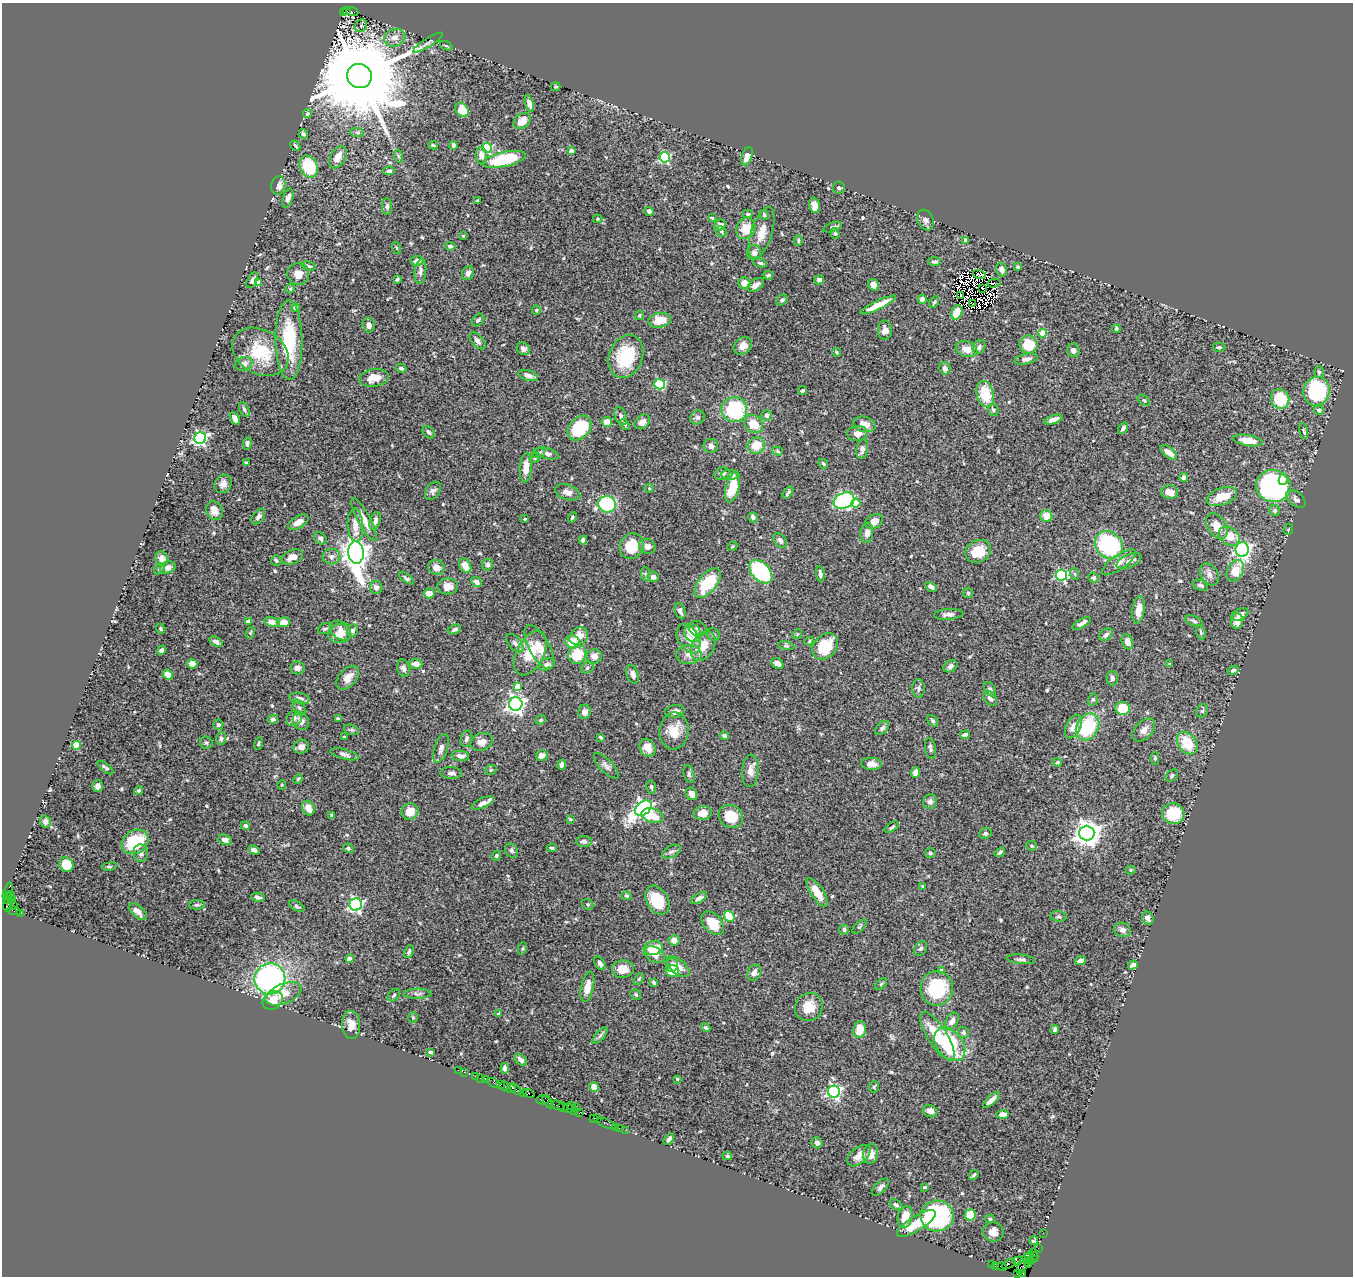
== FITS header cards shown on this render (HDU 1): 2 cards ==
NAXIS1  =                 1351
NAXIS2  =                 1274

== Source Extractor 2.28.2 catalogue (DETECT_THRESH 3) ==
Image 1351 x 1274 px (HDU 1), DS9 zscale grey, 1 PNG px = 1 image px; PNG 1355 x 1278 px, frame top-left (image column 1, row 1274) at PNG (2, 3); each listed source drawn as its Kron ellipse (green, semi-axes under 4 px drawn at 4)
Background 1.11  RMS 0.043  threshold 0.129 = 3 sigma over >= 5 px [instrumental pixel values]
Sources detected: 589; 14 with non-positive FLUX_AUTO (blend fragments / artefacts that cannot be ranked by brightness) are neither listed nor drawn; of the other 575, the 500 brightest by FLUX_AUTO listed and drawn (75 fainter detections omitted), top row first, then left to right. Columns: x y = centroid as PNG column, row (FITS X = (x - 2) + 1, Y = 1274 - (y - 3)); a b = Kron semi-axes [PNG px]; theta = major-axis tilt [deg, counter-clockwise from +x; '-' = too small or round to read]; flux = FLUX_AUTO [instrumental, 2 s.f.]
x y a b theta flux
347 11 3 2 - 120
343 12 3 3 - 140
352 12 6 3 -21 310
361 26 7 6 - 5.4
395 38 11 8 23 22
428 43 17 3 32 7.7
446 46 6 3 -22 4
359 76 12 12 - 79000
556 87 5 4 - 4.4
529 104 8 4 -73 13
462 110 8 6 -52 46
307 114 4 4 - 5.7
522 121 9 7 39 31
357 132 7 4 -2 5.9
303 134 5 4 - 6.8
433 145 4 3 - 4.3
453 145 4 3 - 9.9
295 146 5 3 - 4.5
487 148 5 5 - 180
571 151 4 4 - 14
481 155 8 6 -83 18
398 156 6 4 -72 4.3
747 156 9 5 71 27
338 157 12 7 60 31
665 157 5 5 - 250
504 159 22 7 12 170
309 167 11 8 -63 160
389 171 5 4 - 6.7
278 185 9 7 77 25
839 187 6 6 - 7.6
288 198 10 5 73 12
477 201 3 2 - 3.3
814 205 8 5 -77 22
387 206 8 5 -88 7.2
649 211 5 4 - 9.9
748 214 5 4 - 3.9
764 215 5 4 - 5.3
712 218 4 4 - 3.4
597 219 5 4 - 3.3
925 220 11 7 -66 12
720 225 6 5 - 11
833 227 10 4 20 6.7
746 229 11 9 63 53
721 231 5 5 - 5.9
762 233 27 10 72 44
835 233 5 4 - 4.9
463 236 4 3 - 3.6
798 240 5 4 - 4.2
966 240 4 3 - 12
450 246 5 4 - 7.6
397 248 6 4 -70 3.6
754 253 7 7 - 13
417 261 6 4 6 16
934 262 6 4 -5 6.2
760 263 7 4 -16 5.3
309 266 8 4 -13 5.4
1017 267 4 4 - 5.4
1002 270 7 5 -75 14
420 271 12 5 83 12
468 273 7 6 - 9.9
298 274 11 11 - 24
979 274 7 2 -14 5.1
768 275 5 3 - 4.6
397 279 3 3 - 4
252 280 9 4 63 7.4
819 280 5 4 - 8.3
259 283 4 4 - 30
744 283 6 5 - 32
994 283 6 2 10 9.9
756 285 9 5 36 18
873 285 6 5 - 20
982 288 3 2 - 5.2
290 289 5 4 - 3.4
960 295 3 2 - 11
922 299 4 4 - 18
782 300 6 5 - 7.2
934 302 6 3 59 4.4
973 303 3 2 - 4.1
878 305 19 4 26 42
296 308 4 4 - 9.6
536 310 4 4 - 3.8
957 312 7 5 67 46
639 315 5 4 - 4.1
478 320 7 5 44 6.3
660 320 11 7 11 48
369 325 7 6 - 15
1116 329 4 4 - 4.6
885 330 9 7 -90 21
1042 333 4 4 - 66
289 340 40 13 -89 170
478 341 10 5 -49 11
1028 345 9 9 - 69
743 346 10 8 37 24
979 347 7 6 - 8.1
1219 347 6 4 1 5.6
523 349 7 5 -40 13
966 349 11 7 -18 28
1073 350 7 6 - 11
260 352 30 22 -29 130
837 352 4 3 - 3.3
626 356 22 16 69 140
1026 359 11 5 11 17
244 364 9 7 22 14
401 368 5 4 - 6.4
945 368 6 5 - 13
1319 372 6 5 - 5.2
528 375 10 5 -17 14
374 378 15 8 8 38
660 384 5 5 - 170
803 390 4 3 - 5.5
1316 391 14 13 - 290
985 394 13 8 -77 84
1280 399 10 9 - 100
1144 400 7 4 -38 4.2
244 409 8 4 -64 7.4
734 409 13 12 - 210
993 410 6 5 - 5.5
1319 410 5 4 - 13
766 415 5 5 - 13
621 416 9 5 -72 8.8
697 417 7 7 - 9.5
235 418 7 4 -57 16
1054 419 9 4 18 17
607 422 5 5 - 25
642 422 8 6 40 16
625 424 6 4 -52 4.6
753 424 10 8 -47 52
864 424 11 7 -13 27
579 428 14 10 49 140
1123 428 6 4 55 7.9
1304 431 8 3 -78 3.9
429 432 7 5 -48 7.4
857 433 10 7 4 19
200 438 6 5 - 600
1248 440 15 5 -9 39
247 443 6 3 85 5.8
756 445 9 8 - 54
711 446 7 7 - 14
862 449 10 5 82 13
777 451 5 4 - 4.3
1169 452 10 5 -37 24
539 453 6 5 - 5
547 453 12 5 -13 12
535 458 6 4 48 4.6
246 463 3 3 - 4.3
823 464 5 3 - 4.4
526 468 15 6 85 31
722 474 8 6 21 9.8
730 475 8 5 -2 8
1183 477 4 4 - 13
1283 479 5 4 - 19
223 484 9 8 - 16
1273 486 17 16 - 540
733 487 16 6 75 86
649 488 5 4 - 3.4
433 491 10 7 55 9.3
568 492 13 7 -19 18
788 492 7 3 57 5.8
1170 492 8 7 - 28
1222 497 16 8 19 59
1296 499 11 7 -40 9.9
844 501 11 7 26 510
856 503 4 4 - 70
607 504 8 8 - 210
1275 510 5 5 - 5.4
214 511 10 8 -64 27
258 516 9 5 53 11
1046 516 6 6 - 32
572 517 5 4 - 5
753 517 5 4 - 7.3
525 519 3 3 - 3.7
364 520 24 6 -62 41
375 521 9 5 72 14
874 521 9 7 30 23
298 522 11 6 30 21
355 525 16 7 -87 35
1217 526 14 9 -58 41
1288 529 6 4 69 3.6
867 533 10 6 82 18
1229 536 11 8 -35 47
320 538 7 5 -43 8.7
583 540 4 4 - 7
780 541 8 5 -55 11
1109 545 15 12 -41 290
632 546 13 11 63 62
647 546 8 7 - 14
732 546 5 4 - 3.3
1242 549 7 6 - 870
978 551 13 11 27 69
356 553 11 7 -84 3500
292 557 11 7 21 27
331 557 9 7 9 14
161 558 7 6 - 17
276 561 5 5 - 6.3
1129 561 13 6 24 15
1119 562 20 7 35 21
488 565 6 5 - 5.2
465 566 8 5 -60 37
168 567 8 5 18 16
436 567 8 7 - 24
159 569 6 4 47 4.9
1235 571 11 7 63 53
761 572 14 9 -46 260
645 574 7 4 -87 5.4
820 574 8 3 -83 7.8
1075 574 6 4 -71 4
1209 574 12 8 -58 17
1061 575 5 5 - 360
653 577 5 5 - 11
406 578 8 4 -34 7.4
1094 578 5 5 - 4.9
476 582 6 4 -39 12
708 583 17 9 51 120
1200 585 8 5 -24 7.7
448 586 10 8 2 27
376 587 7 6 - 13
931 587 6 4 -30 11
429 593 5 5 - 25
968 593 5 5 - 5
1138 610 14 6 83 32
680 611 8 5 -71 12
949 614 15 5 4 14
1240 614 9 5 26 14
1194 621 9 5 -23 6.6
1237 621 8 6 88 27
248 622 4 3 - 11
272 622 8 5 -14 19
283 622 7 5 6 32
1082 623 10 3 30 11
161 629 5 4 - 5.1
325 629 7 5 17 6.7
454 629 7 4 19 7.2
698 629 9 7 -23 9.9
341 630 11 8 -37 27
353 630 6 5 - 9.5
1201 632 7 4 -71 4.5
250 633 6 3 58 3.3
693 633 9 8 - 46
340 634 11 9 9 35
713 634 7 6 - 6.2
797 634 5 4 - 3.6
1106 635 7 5 40 9.3
579 636 10 8 34 34
688 639 16 10 -59 30
809 641 4 3 - 3.4
216 642 7 4 -33 11
573 642 7 6 - 55
1127 642 8 5 -69 16
515 643 11 6 -49 9.9
703 646 16 11 59 56
786 646 8 4 -8 5
825 646 15 11 48 100
539 647 24 10 -61 41
162 650 5 4 - 8.8
530 653 24 13 63 87
577 654 10 8 51 79
689 655 13 9 1 23
594 656 8 7 - 21
777 663 6 5 - 17
192 664 5 4 - 23
416 664 6 5 - 19
547 664 9 6 20 11
1170 664 3 3 - 4.3
950 666 7 5 34 10
297 668 7 6 - 11
403 668 9 6 -79 11
587 668 6 5 - 4.9
1233 670 6 4 28 7.3
633 674 10 6 -70 11
168 675 5 4 - 39
348 678 14 8 48 26
1112 678 7 5 -88 13
518 686 4 4 - 59
919 688 9 6 -89 7.6
990 689 8 5 -59 8.9
299 698 10 5 -11 15
990 698 8 5 -53 12
1093 699 6 5 - 5.3
516 704 7 6 - 1300
299 708 8 5 -61 6.8
1122 708 7 6 - 83
675 711 10 6 8 14
1202 711 7 5 62 5.7
585 712 7 6 - 18
294 718 8 7 - 11
338 718 4 3 - 4.7
273 719 5 4 - 6.8
541 720 5 4 - 3.9
301 721 9 7 -59 18
932 721 7 4 -51 5.4
218 725 5 5 - 6.2
1073 727 12 7 63 30
1087 727 14 11 61 180
882 728 8 5 45 9.4
351 730 8 5 -19 5.2
1144 730 13 8 46 23
674 731 19 14 84 54
965 735 4 3 - 10
724 736 5 4 - 5
344 737 3 3 - 5.9
601 737 4 3 - 4.7
221 739 6 5 - 7.1
466 739 8 5 74 8.7
482 742 11 8 19 22
206 743 6 6 - 5.8
1187 743 12 9 -53 83
258 744 6 4 72 3.8
76 745 4 4 - 92
301 747 8 7 - 13
441 748 15 6 72 13
647 748 9 7 -61 32
930 748 10 5 -79 9.2
344 754 14 5 -14 9.6
542 755 6 5 - 17
460 756 9 5 -9 15
1155 758 6 4 -89 5.2
1057 762 5 4 - 4.9
872 764 10 6 -3 21
562 765 5 4 - 12
606 766 16 6 -47 13
106 768 9 4 -37 7.5
491 770 6 5 - 5
750 771 16 8 86 21
915 772 5 4 - 18
451 773 11 6 -3 11
689 774 9 5 -76 6.5
1172 775 7 5 41 5.7
298 779 5 4 - 3.3
282 785 5 4 - 3.5
98 786 6 5 - 13
651 787 6 4 -75 4.8
139 790 5 4 - 5.4
691 794 6 5 - 15
930 802 7 7 - 11
483 803 12 5 23 18
308 808 7 6 - 27
643 808 9 6 36 1100
410 812 8 8 - 35
703 813 9 7 11 31
1173 814 11 10 - 100
331 815 3 3 - 3.6
652 816 11 7 -18 60
731 816 13 11 -37 71
570 819 4 3 - 4.2
45 822 6 5 - 8.8
245 826 4 4 - 9
892 827 8 4 32 5.8
985 833 6 5 - 5.6
1087 833 7 7 - 3300
225 840 7 5 -22 16
584 841 8 5 -5 9.1
135 842 14 11 34 150
1031 846 5 5 - 6.1
348 848 5 4 - 4.9
552 848 5 3 - 5.2
254 850 6 4 -23 11
511 851 8 6 -56 6.5
671 852 10 5 27 9.4
1000 852 6 4 33 5.8
140 853 9 7 -83 13
930 853 5 5 - 5.8
496 856 5 4 - 6.1
66 865 7 6 - 82
109 866 7 3 8 3.8
1131 870 5 4 - 3.8
923 886 4 4 - 3.7
8 891 8 3 72 98
817 892 16 6 -57 41
11 895 4 2 - 63
7 896 4 3 - 140
626 896 5 4 - 4.4
258 897 7 3 -13 6.9
699 898 9 4 31 8.8
8 899 3 2 - 100
12 899 2 2 - 50
657 900 15 10 -60 100
356 904 6 6 - 630
588 904 6 5 - 4.3
8 905 7 4 83 260
197 905 8 5 0 6.4
13 906 3 2 - 58
297 906 8 4 -26 6.5
14 911 6 3 -10 98
138 912 11 5 -40 22
21 913 3 3 - 700
729 916 6 4 -50 110
1058 916 8 5 -7 6.1
1148 918 7 5 -66 13
713 923 14 9 -49 62
859 927 9 4 44 4.1
844 930 5 5 - 6.4
1123 930 8 7 - 14
674 940 5 5 - 20
523 948 6 4 72 3.8
653 948 10 7 8 68
921 948 8 5 56 6.5
409 952 7 4 63 6
655 955 11 7 -29 19
350 959 4 4 - 21
1021 959 14 4 -5 8.7
1080 961 5 4 - 14
600 963 7 5 -60 9.5
672 965 7 6 - 14
1133 965 5 4 - 11
678 967 14 7 -40 25
623 969 11 8 4 34
673 971 6 6 - 49
941 971 4 4 - 23
754 973 8 6 54 13
270 979 15 15 - 660
639 979 7 3 53 3.6
654 982 4 3 - 5.7
881 984 7 4 45 4.7
587 987 15 6 78 34
937 988 17 16 - 180
283 994 19 10 22 41
417 994 14 5 1 10
394 995 7 5 45 5.3
636 995 6 5 - 4.6
273 1000 11 8 34 41
809 1007 14 13 - 46
498 1014 3 3 - 3.9
413 1018 5 4 - 3.3
952 1021 9 6 58 18
351 1025 14 9 -89 29
706 1028 5 4 - 4.8
1055 1029 4 4 - 8.3
860 1030 8 6 80 47
963 1033 6 5 - 5.3
600 1035 10 3 50 6.1
937 1036 28 9 -58 100
950 1044 19 13 -52 240
430 1052 4 3 - 5
521 1060 7 4 -42 10
505 1068 5 4 - 12
458 1070 2 2 - 8.5
465 1072 3 2 - 40
475 1076 3 2 - 82
481 1078 3 2 - 26
486 1079 3 3 - 110
677 1079 3 3 - 3.6
494 1083 6 3 -26 65
500 1084 3 3 - 140
504 1086 5 3 - 92
594 1087 5 4 - 23
874 1087 5 5 - 3.9
511 1089 4 3 - 180
516 1089 7 4 -44 300
834 1092 6 6 - 630
524 1093 3 2 - 85
529 1093 6 3 -23 190
543 1100 7 4 0 290
991 1100 11 4 43 15
548 1102 8 3 -55 110
571 1105 2 2 - 40
558 1106 7 3 -23 310
563 1107 5 3 - 190
576 1107 2 2 - 30
568 1108 5 4 - 120
930 1111 7 6 - 15
575 1112 4 3 - 140
580 1112 3 2 - 66
1003 1114 6 4 4 16
594 1118 3 2 - 97
598 1118 3 3 - 58
606 1124 10 3 -23 130
615 1127 2 2 - 18
619 1128 2 2 - 62
625 1130 2 2 - 34
669 1139 6 4 52 9.7
817 1143 6 5 - 7.6
870 1154 10 7 82 26
727 1156 4 4 - 4
859 1156 13 8 39 22
974 1175 5 3 - 4.4
880 1187 10 5 46 9.4
924 1187 4 3 - 3.6
896 1205 7 4 -36 7.9
970 1215 5 5 - 65
937 1216 17 15 7 450
905 1217 11 7 77 48
990 1219 5 4 - 4.2
916 1224 22 7 32 74
993 1232 10 9 - 21
1043 1233 2 2 - 17
1033 1241 5 3 - 4.4
1038 1248 2 2 - 35
1034 1252 4 2 - 58
1029 1256 5 2 - 72
1034 1258 5 3 - 170
1018 1261 6 4 20 320
1031 1261 4 3 - 69
992 1264 3 2 - 19
1009 1264 7 2 31 120
1024 1264 12 5 62 470
1029 1264 3 2 - 66
995 1266 3 2 - 29
1002 1267 4 3 - 160
1017 1274 4 3 - 66
1023 1274 3 2 - 24
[75 fainter detections neither listed nor drawn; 14 non-positive-flux detections neither listed nor drawn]